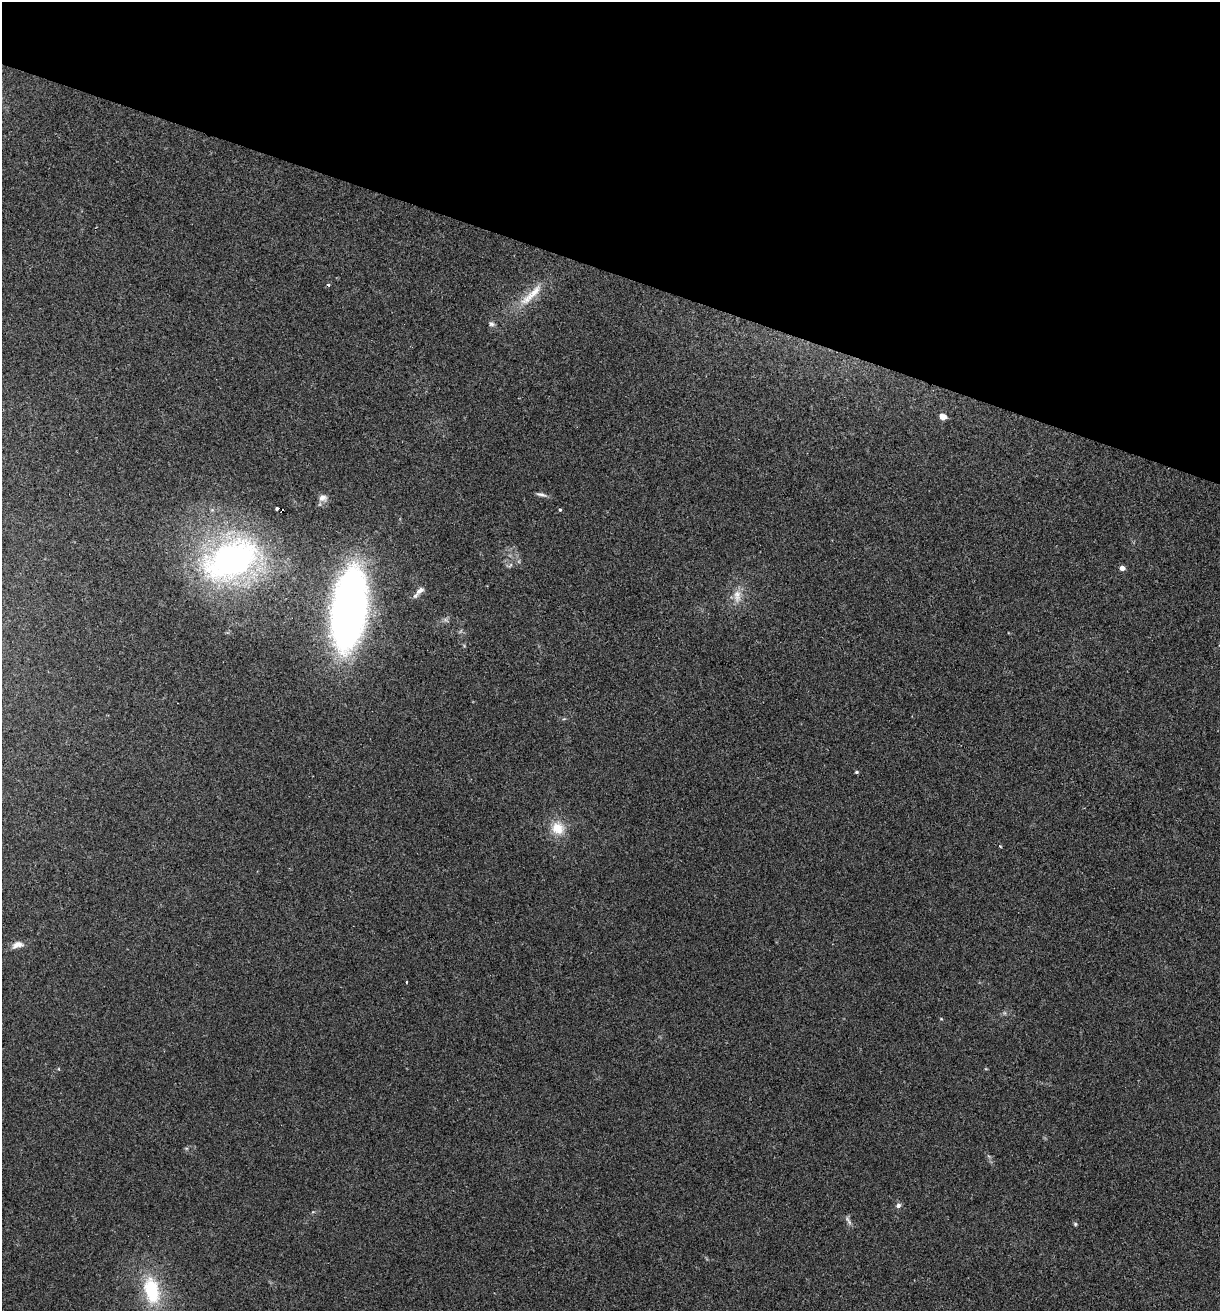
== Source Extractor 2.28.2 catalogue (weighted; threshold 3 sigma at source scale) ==
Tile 2 of 4 x 4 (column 2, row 1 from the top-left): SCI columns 1348-2565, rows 3931-5239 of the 5257 x 5239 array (HDU 1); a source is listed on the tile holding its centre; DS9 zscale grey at full resolution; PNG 1222 x 1313 px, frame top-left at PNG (2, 2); no overlay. Shown black and unused: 21% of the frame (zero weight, under 2 of 3 exposures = <1% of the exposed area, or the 3 px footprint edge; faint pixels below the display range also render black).
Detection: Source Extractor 2.28.2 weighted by HDU 2 'WHT'; one run over the whole footprint, this tile lists its part. Background 0.0851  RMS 0.0082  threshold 0.0369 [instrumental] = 3 sigma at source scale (4.5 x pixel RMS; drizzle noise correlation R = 1.50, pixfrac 1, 0.05/0.05 arcsec/px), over >= 5 px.
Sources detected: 25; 2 cosmic-ray / hot-pixel residue — not listed; the other 23 listed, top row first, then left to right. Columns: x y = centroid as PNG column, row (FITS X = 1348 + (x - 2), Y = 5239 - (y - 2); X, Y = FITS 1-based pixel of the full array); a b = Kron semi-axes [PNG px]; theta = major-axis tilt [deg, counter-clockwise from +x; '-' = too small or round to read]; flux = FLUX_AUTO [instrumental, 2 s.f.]
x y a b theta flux
531 295 46 10 44 18
491 324 7 5 -16 2
943 417 5 4 - 12
541 494 14 4 -16 2.6
323 498 11 9 1 4.3
277 508 3 3 - 5.5
560 510 4 3 - 0.95
231 560 66 40 26 240
510 565 8 3 45 1.3
1122 568 4 4 - 5.5
420 591 13 7 42 5
737 596 19 10 -88 9.4
349 609 66 27 83 470
856 772 5 4 - 1.1
558 828 19 17 -43 15
1000 846 4 2 - 0.71
17 945 16 8 16 5.5
407 982 3 2 - 0.8
941 1019 5 3 - 0.69
898 1205 7 6 - 2.4
848 1221 14 4 -59 2.4
1075 1224 5 4 - 1.1
152 1290 37 20 -77 47